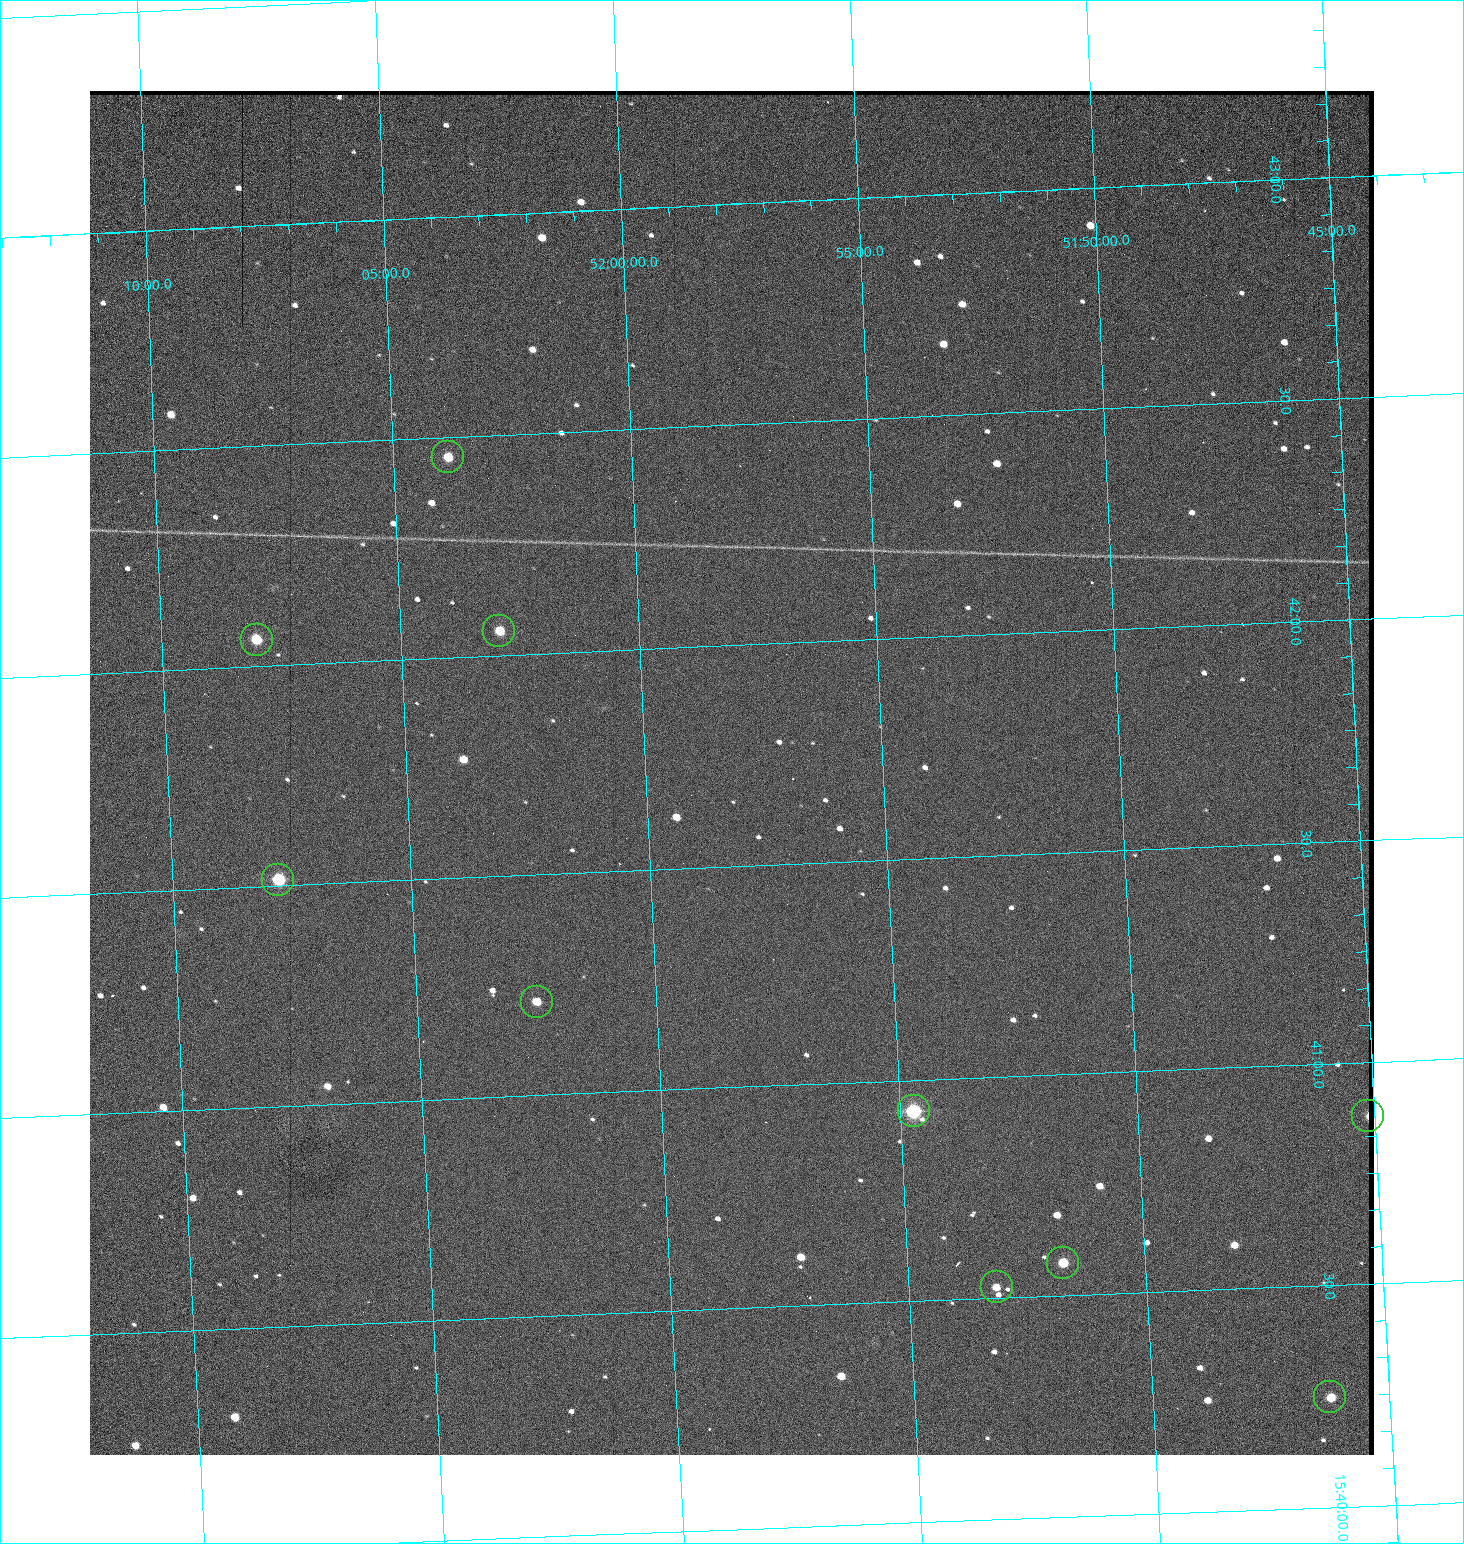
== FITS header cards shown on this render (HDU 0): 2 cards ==
NAXIS1  =                 1284 / length of data axis 1
NAXIS2  =                 1364 / length of data axis 2

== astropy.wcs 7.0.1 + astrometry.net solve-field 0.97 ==
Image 1284 x 1364 px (HDU 0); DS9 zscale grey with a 90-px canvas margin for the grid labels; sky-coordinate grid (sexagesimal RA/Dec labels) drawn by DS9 from the SOLVED WCS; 10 Tycho-2 reference stars matched to detected sources circled (green)
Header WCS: RA---TAN/DEC--TAN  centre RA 15:41:43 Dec +51:58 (235.43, +51.97 deg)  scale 1.26 arcsec/px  FOV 26.9' x 28.5'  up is +93 deg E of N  parity flipped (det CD > 0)
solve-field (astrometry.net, Tycho-2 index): VERIFIED the header's WCS against the Tycho-2 star catalogue (9 matches, 0 conflicts) and refined it, rather than solving blind
Solved WCS: RA---TAN-SIP/DEC--TAN-SIP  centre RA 15:41:43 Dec +51:58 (235.43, +51.97 deg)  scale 1.26 arcsec/px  FOV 27.0' x 28.6'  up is +93 deg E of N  parity flipped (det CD > 0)
The solver's refit moves the header's centre by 2.1 arcsec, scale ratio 1.005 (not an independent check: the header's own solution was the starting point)
Tycho-2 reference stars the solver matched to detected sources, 10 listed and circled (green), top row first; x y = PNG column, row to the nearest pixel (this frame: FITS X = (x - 90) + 1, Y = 1364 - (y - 91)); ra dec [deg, ICRS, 3 dp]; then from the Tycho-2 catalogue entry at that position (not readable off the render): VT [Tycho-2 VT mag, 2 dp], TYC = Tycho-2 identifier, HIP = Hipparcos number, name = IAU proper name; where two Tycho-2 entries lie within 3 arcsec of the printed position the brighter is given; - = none
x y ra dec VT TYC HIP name
448 457 235.614 +52.064 11.61 3489-1132-1 - -
499 631 235.514 +52.049 11.19 3489-1407-1 - -
257 640 235.515 +52.133 11.12 3489-1380-1 - -
278 880 235.378 +52.130 9.31 3489-1322-1 76850 -
537 1002 235.303 +52.042 11.52 3489-958-1 - -
914 1111 235.232 +51.912 9.59 3489-824-1 - -
1368 1116 235.219 +51.752 10.98 3489-1435-1 - -
1063 1263 235.143 +51.862 10.97 3489-1016-1 - -
997 1287 235.131 +51.886 12.29 3489-908-1 - -
1330 1397 235.062 +51.771 11.53 3489-1453-1 - -